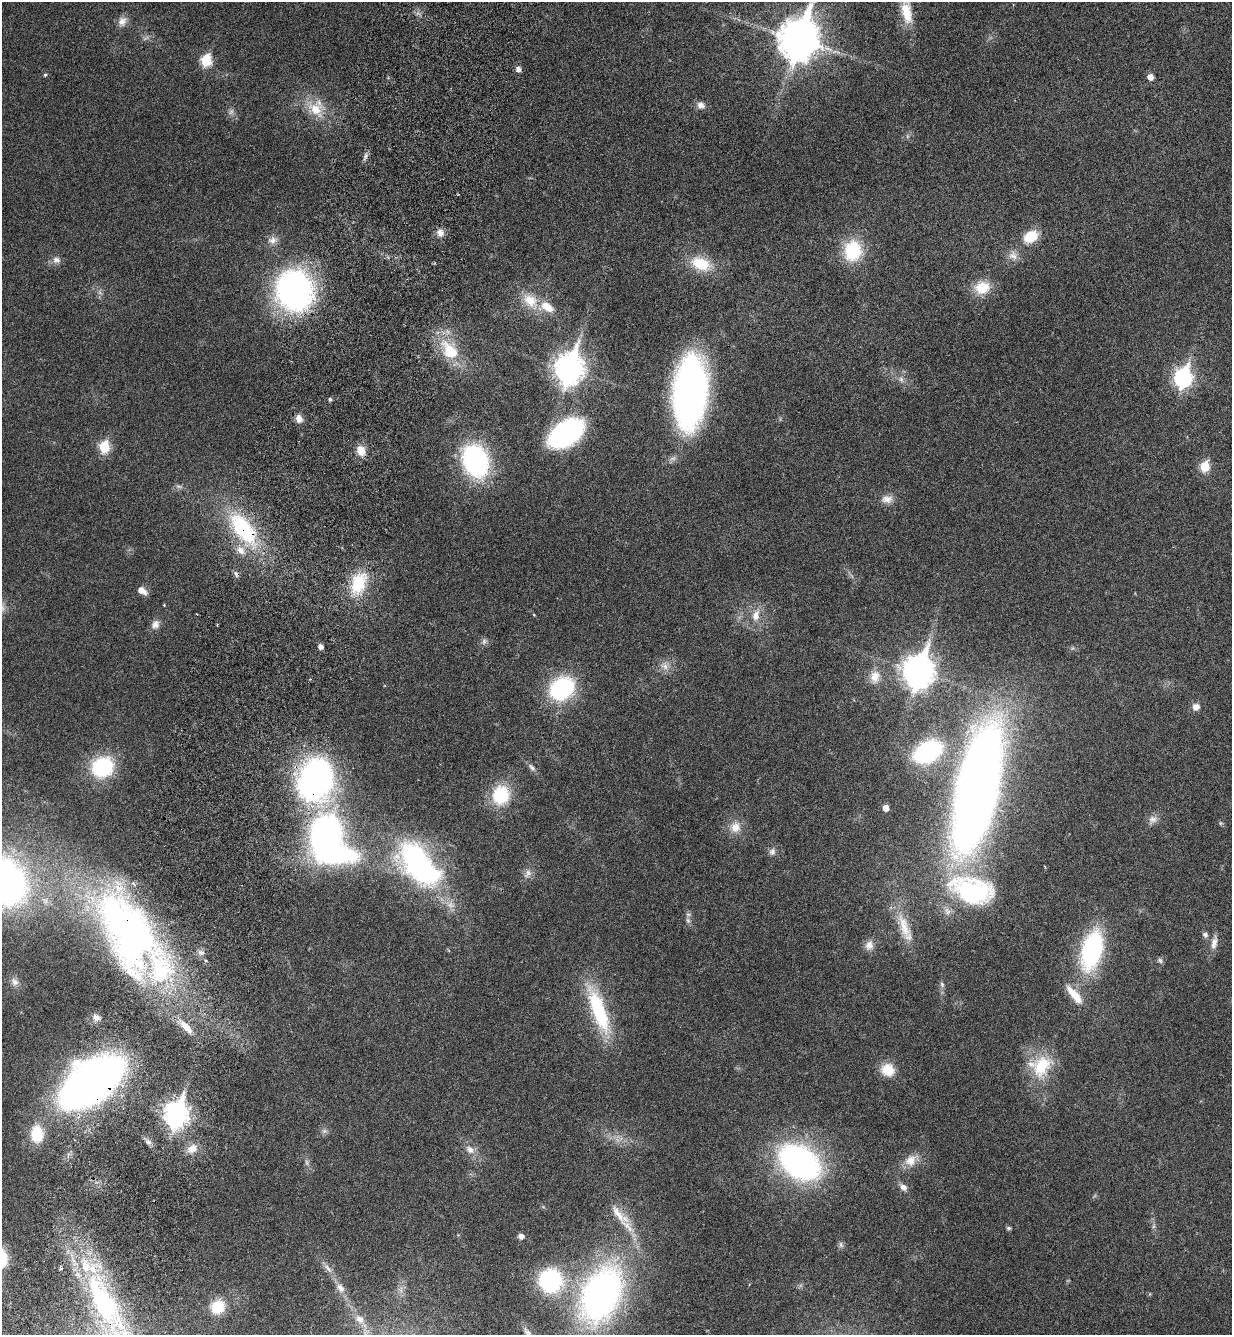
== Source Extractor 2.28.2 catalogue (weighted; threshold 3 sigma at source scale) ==
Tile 7 of 4 x 4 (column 3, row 2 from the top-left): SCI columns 2681-3910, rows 2742-4074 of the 5486 x 5479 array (HDU 1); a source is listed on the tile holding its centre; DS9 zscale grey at full resolution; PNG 1234 x 1337 px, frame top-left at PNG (2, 2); no overlay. Shown black and unused: <1% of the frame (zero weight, under 3 of 6 exposures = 5% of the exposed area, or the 3 px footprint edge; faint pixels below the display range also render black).
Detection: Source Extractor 2.28.2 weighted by HDU 2 'WHT'; one run over the whole footprint, this tile lists its part. Background 0.0331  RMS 0.0029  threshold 0.012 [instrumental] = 3 sigma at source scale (4.09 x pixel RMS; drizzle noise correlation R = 1.36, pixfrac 0.8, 0.05/0.05 arcsec/px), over >= 5 px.
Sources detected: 116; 4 too faint to see at this stretch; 1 inside a brighter object's white glare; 1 cosmic-ray / hot-pixel residue — not listed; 6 inside a brighter listed object's ellipse — not listed separately; the other 104 listed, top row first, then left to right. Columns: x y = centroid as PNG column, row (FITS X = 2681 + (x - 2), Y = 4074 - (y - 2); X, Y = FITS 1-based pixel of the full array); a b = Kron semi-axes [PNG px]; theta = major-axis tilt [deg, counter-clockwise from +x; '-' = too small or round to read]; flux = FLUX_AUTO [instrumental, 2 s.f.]
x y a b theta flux
906 10 43 13 -84 7.5
122 21 14 11 65 2
799 39 15 12 73 820
206 61 7 6 - 18
518 69 6 5 - 1.2
45 75 5 4 - 0.39
1150 77 6 5 - 2
701 105 11 9 -37 1.4
316 109 26 18 -30 7.5
366 156 12 4 67 0.86
440 233 10 9 - 1.7
1031 237 17 12 30 6.6
273 240 14 11 4 1.9
853 251 25 20 80 13
1013 256 14 12 -22 2.3
56 260 12 9 -13 1.4
701 264 24 15 -21 8.9
982 287 20 16 10 6.3
294 291 29 24 -69 100
100 292 7 5 -89 0.68
530 301 25 16 -41 5.9
450 351 26 17 -54 11
569 369 12 9 76 340
1183 378 9 8 - 86
690 392 60 27 85 130
330 399 5 4 - 0.48
299 419 10 8 -73 1.8
566 433 24 15 35 71
104 447 7 6 - 16
361 451 12 9 -69 3.2
475 461 21 16 -69 62
1205 466 6 6 - 11
179 486 11 5 -11 0.76
887 499 17 11 1 2.2
243 529 49 22 -53 26
358 583 31 19 69 11
142 590 10 6 -35 2.4
534 615 5 3 - 0.18
756 615 18 11 74 3.5
155 624 12 10 47 1.6
484 641 8 7 - 0.87
320 646 5 4 - 1.3
664 666 12 9 -56 1.9
918 671 13 10 76 400
875 677 19 14 79 3.6
562 689 22 18 37 30
1196 707 9 9 - 1.6
928 752 20 13 27 47
102 767 20 18 30 22
532 767 12 6 -45 1
315 780 33 26 74 96
977 789 73 23 78 520
501 795 23 20 73 12
885 808 5 4 - 2.1
1153 819 14 11 37 1.7
735 827 15 15 - 3.4
326 834 21 18 81 110
772 852 10 8 70 1.2
419 865 60 31 -49 57
528 873 13 8 63 1.6
2 881 44 36 -50 140
972 890 63 36 -16 36
688 920 8 6 -68 0.76
904 927 43 14 -71 7.9
129 930 91 47 -63 140
1205 935 8 7 - 0.84
1214 943 20 8 80 2.2
869 945 13 11 70 2.1
1092 950 44 21 75 34
201 952 9 5 -13 0.79
1160 960 8 6 -30 0.64
15 982 13 8 -52 1.4
942 984 8 5 -65 0.65
1074 995 29 10 -50 4.8
598 1010 63 17 -70 21
96 1018 10 8 -28 1.4
186 1027 20 8 -48 3.3
1041 1066 30 25 35 12
888 1070 15 14 - 5.3
91 1082 44 23 36 290
176 1114 10 8 76 210
324 1131 8 6 1 0.81
37 1134 21 15 -88 8.2
192 1149 15 11 41 2.7
470 1150 13 9 -38 2.1
911 1160 19 14 45 3.7
307 1162 9 5 -71 0.73
799 1162 38 26 -36 81
903 1187 11 8 -47 1.4
619 1214 43 12 -47 6
1154 1226 7 4 70 0.48
1009 1228 5 4 - 0.61
521 1236 7 6 - 1.2
841 1245 9 6 -72 0.68
60 1268 5 4 - 0.54
328 1268 14 6 -48 1.5
550 1280 17 16 - 38
340 1288 13 8 -61 2
601 1294 68 42 66 93
1149 1294 5 3 - 0.26
103 1303 71 36 -68 53
218 1307 16 14 46 7
360 1319 14 10 -44 2.4
528 1333 23 7 -53 2.2
Overlapping masked pixels (flux is a lower limit): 5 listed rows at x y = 243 529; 315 780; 129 930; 91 1082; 103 1303
Isophote crosses this tile's border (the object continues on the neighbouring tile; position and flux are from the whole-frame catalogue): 4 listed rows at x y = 906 10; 799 39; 2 881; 528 1333